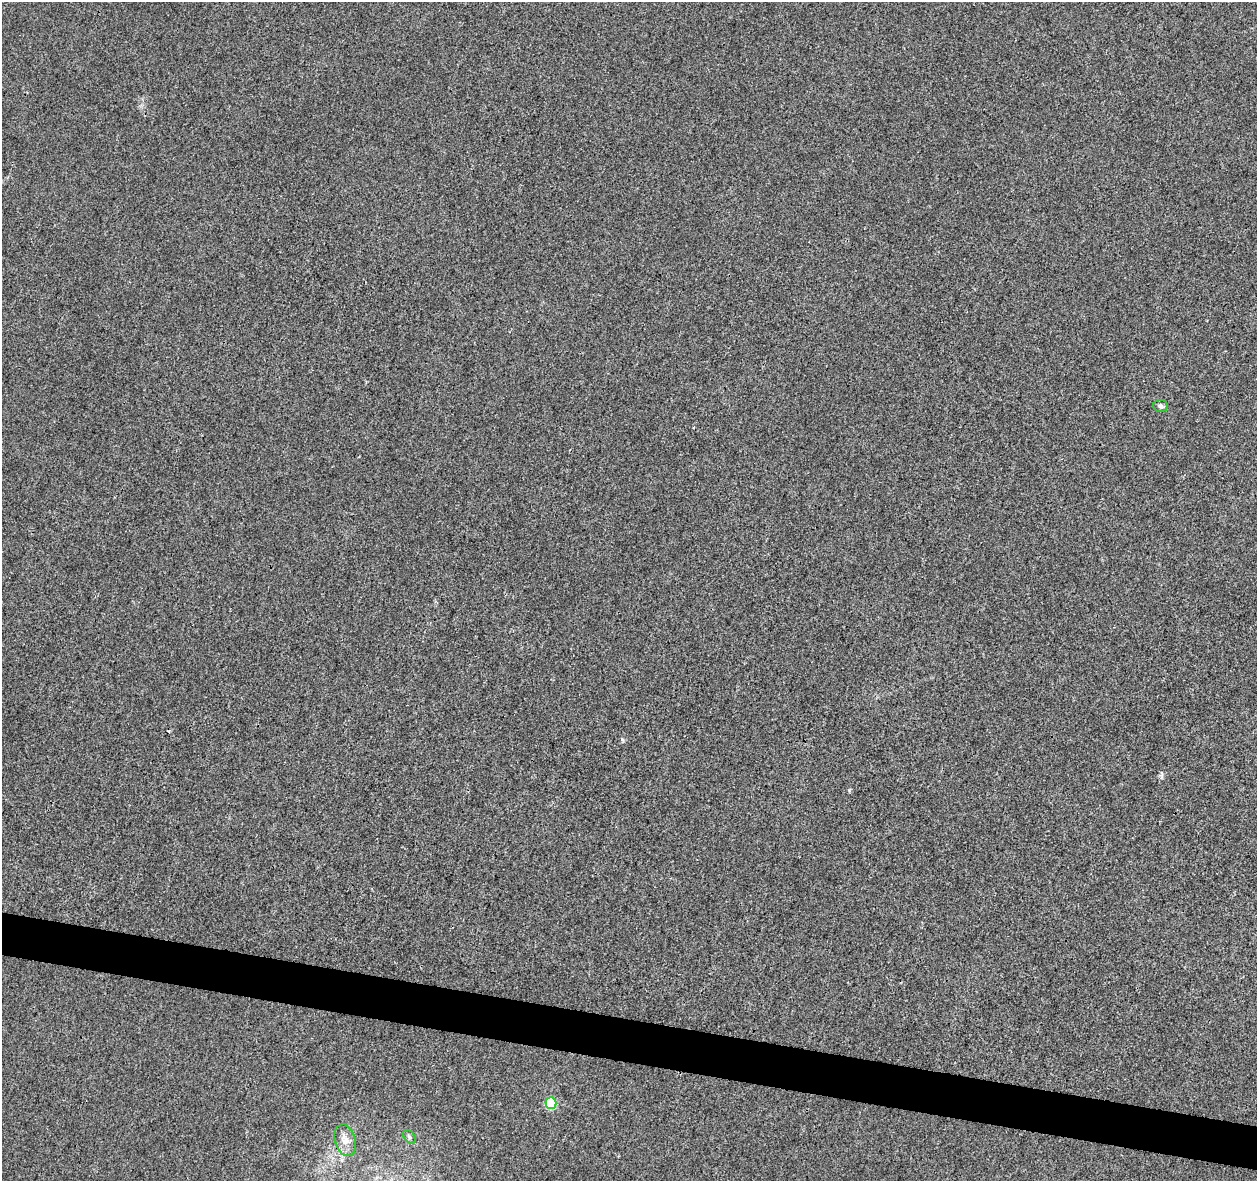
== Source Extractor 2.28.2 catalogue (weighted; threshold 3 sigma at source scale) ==
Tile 6 of 4 x 4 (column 2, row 2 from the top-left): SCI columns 1255-2509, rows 2579-3757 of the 5027 x 5220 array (HDU 1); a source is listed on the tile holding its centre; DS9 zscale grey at full resolution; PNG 1259 x 1183 px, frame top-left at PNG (2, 2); each listed source drawn as its Kron ellipse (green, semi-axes under 4 px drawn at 4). Shown black and unused: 4% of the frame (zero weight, under 3 of 4 exposures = <1% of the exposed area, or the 3 px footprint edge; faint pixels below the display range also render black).
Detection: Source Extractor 2.28.2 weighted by HDU 2 'WHT'; one run over the whole footprint, this tile lists its part. Background 0.00164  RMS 0.0031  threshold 0.0139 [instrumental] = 3 sigma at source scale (4.5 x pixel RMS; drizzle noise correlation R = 1.50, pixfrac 1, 0.0396/0.0396 arcsec/px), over >= 5 px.
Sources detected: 4; all 4 listed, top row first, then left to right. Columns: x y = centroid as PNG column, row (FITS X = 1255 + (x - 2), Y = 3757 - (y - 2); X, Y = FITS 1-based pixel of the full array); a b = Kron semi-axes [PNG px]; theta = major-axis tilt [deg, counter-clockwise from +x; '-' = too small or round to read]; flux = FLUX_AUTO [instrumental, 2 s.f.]
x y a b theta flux
1161 406 7 5 -3 0.7
551 1103 5 5 - 17
409 1137 7 5 -50 0.61
345 1140 16 10 -74 2.8